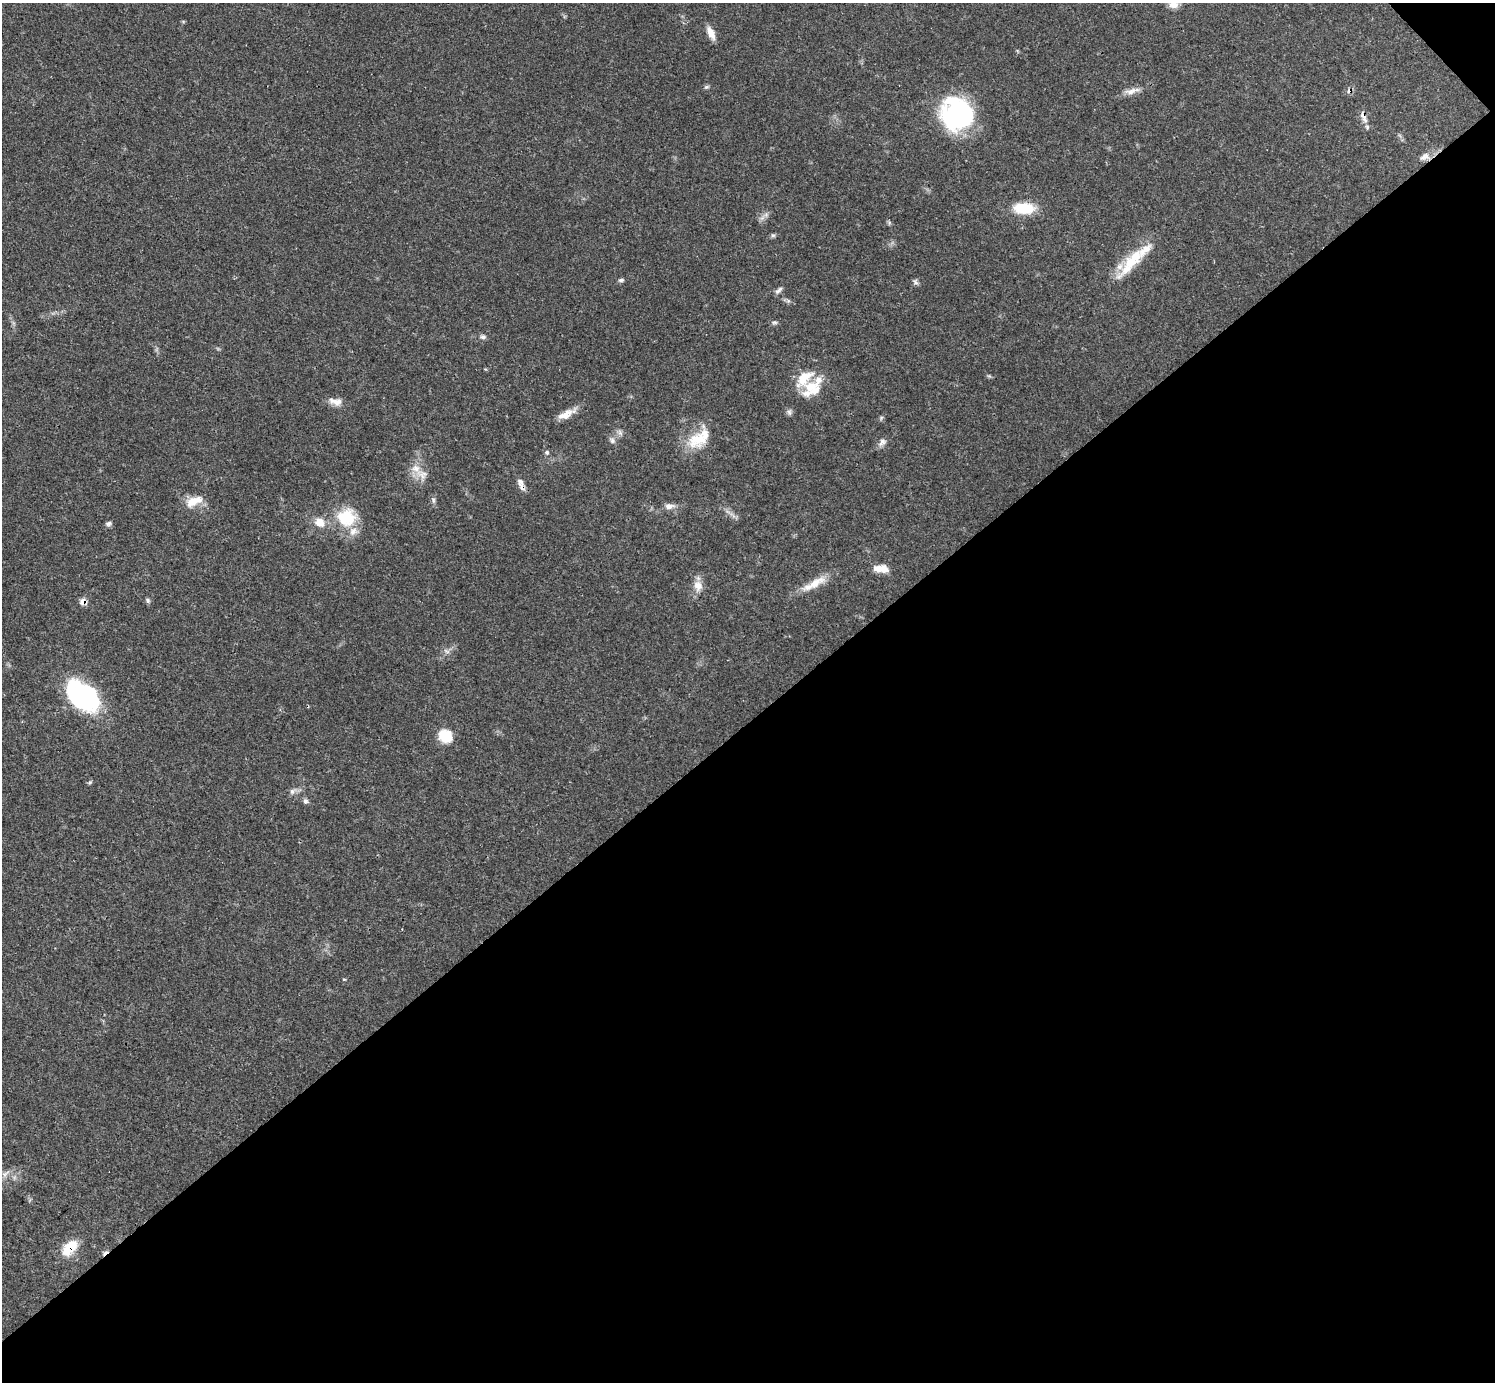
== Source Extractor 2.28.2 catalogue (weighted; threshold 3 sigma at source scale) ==
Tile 12 of 4 x 4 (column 4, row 3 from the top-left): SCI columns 4480-5972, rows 1534-2913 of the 5972 x 5970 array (HDU 1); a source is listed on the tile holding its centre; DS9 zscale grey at full resolution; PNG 1497 x 1384 px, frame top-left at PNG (2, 3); no overlay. Shown black and unused: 48% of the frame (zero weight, under 3 of 4 exposures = <1% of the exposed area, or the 3 px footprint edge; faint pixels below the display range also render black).
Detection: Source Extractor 2.28.2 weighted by HDU 2 'WHT'; one run over the whole footprint, this tile lists its part. Background 0.0571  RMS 0.0031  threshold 0.0141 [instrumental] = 3 sigma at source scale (4.5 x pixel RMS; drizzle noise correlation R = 1.50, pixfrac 1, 0.05/0.05 arcsec/px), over >= 5 px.
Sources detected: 58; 1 inside a brighter object's white glare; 2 cosmic-ray / hot-pixel residue — not listed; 6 inside a brighter listed object's ellipse — not listed separately; the other 49 listed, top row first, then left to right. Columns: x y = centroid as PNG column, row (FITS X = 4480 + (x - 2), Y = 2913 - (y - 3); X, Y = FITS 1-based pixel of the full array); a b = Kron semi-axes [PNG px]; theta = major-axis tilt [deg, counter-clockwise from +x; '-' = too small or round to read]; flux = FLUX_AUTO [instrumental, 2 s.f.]
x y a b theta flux
1173 4 12 9 -5 2.3
711 33 17 7 -66 3
707 87 7 5 19 0.57
1132 91 23 8 17 2.7
957 113 35 32 -60 42
1363 116 19 7 -68 2.3
1425 157 16 10 20 2.3
1024 208 26 13 -1 9.1
766 215 7 6 - 0.97
889 223 6 4 73 0.43
773 235 6 5 - 0.53
1132 261 52 14 51 13
621 280 8 4 15 0.69
916 282 8 6 -44 0.87
778 290 12 5 45 0.98
774 322 7 5 0 0.67
483 337 7 6 - 0.93
804 378 28 14 46 7.6
814 390 17 11 49 3.7
335 402 19 9 -10 2.7
789 412 9 6 77 0.86
566 414 25 8 28 4
881 418 6 4 48 0.5
620 433 9 6 -63 1
699 439 31 21 24 10
612 440 9 7 -40 1.1
882 442 13 7 44 1.5
547 452 7 6 - 0.66
416 468 16 11 -47 4.3
521 485 18 7 -67 1.9
433 500 9 5 -78 0.79
194 501 24 11 23 5.1
669 506 14 8 7 1.9
733 515 12 3 -41 1.1
348 517 30 21 -81 11
320 522 12 10 -39 3.8
108 524 8 6 12 0.81
884 569 13 10 -44 2.7
815 583 30 11 29 6.1
698 586 15 12 -81 3.2
148 600 7 5 -88 0.65
83 602 6 6 - 2.8
83 696 38 24 -42 41
445 736 18 16 -37 6.1
90 782 6 4 45 0.44
292 791 10 7 39 1.3
305 801 7 7 - 0.82
5 1174 14 5 30 1.5
69 1248 22 12 46 7.7
Overlapping masked pixels (flux is a lower limit): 5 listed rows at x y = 1363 116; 1425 157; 521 485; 83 602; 69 1248
Isophote crosses this tile's border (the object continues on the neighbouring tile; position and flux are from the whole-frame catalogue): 1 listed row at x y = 1173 4